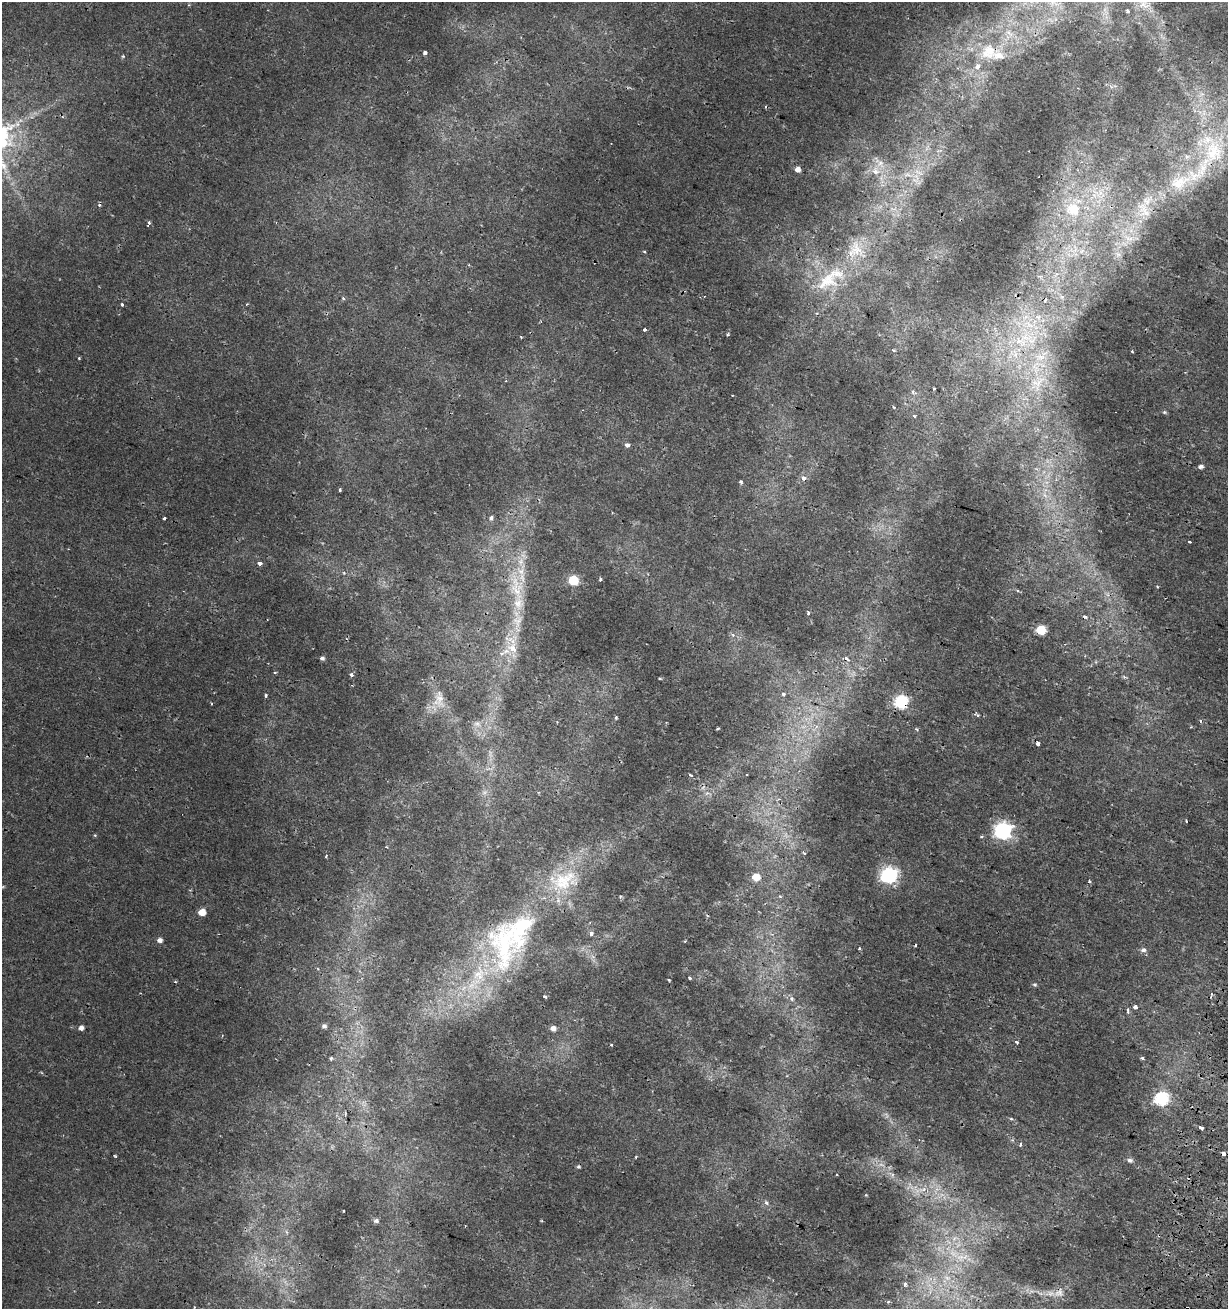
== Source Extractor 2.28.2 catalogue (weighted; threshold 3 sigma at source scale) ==
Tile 6 of 4 x 4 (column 2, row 2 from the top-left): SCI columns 1546-2771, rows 2623-3929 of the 5480 x 5255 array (HDU 1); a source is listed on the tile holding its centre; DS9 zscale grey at full resolution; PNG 1230 x 1311 px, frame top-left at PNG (2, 2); no overlay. Shown black and unused: <1% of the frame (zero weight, under 2 of 3 exposures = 2% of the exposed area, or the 3 px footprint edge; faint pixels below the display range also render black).
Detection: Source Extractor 2.28.2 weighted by HDU 2 'WHT'; one run over the whole footprint, this tile lists its part. Background 0.00162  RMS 0.0025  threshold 0.0111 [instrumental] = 3 sigma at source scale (4.5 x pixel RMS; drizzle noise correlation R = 1.50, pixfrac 1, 0.0396/0.0396 arcsec/px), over >= 5 px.
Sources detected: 149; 3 too faint to see at this stretch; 14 cosmic-ray / hot-pixel residue — not listed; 10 inside a brighter listed object's ellipse — not listed separately; the other 122 listed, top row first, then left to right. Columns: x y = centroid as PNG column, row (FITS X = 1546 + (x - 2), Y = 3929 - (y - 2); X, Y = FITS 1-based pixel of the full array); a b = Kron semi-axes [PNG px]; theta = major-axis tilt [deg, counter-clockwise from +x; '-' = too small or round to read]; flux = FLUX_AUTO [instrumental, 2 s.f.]
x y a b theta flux
1144 4 17 15 -14 4.2
1128 11 5 4 - 0.46
1009 33 16 7 -45 2.5
989 52 26 23 22 9.9
425 53 4 3 - 0.95
1202 94 7 6 - 0.81
1214 152 40 32 85 21
879 163 23 9 -50 3.1
797 169 5 4 - 1.6
908 174 14 6 -4 1.9
916 177 16 6 -73 2.1
1180 182 44 19 27 13
1073 209 14 12 -3 6.8
1144 209 21 12 -51 3.4
149 223 5 4 - 0.48
1129 239 14 5 0 1.3
856 249 25 16 -79 5.5
644 252 4 3 - 0.26
827 280 42 22 41 12
343 298 4 3 - 0.3
122 304 3 3 - 0.79
247 304 4 2 - 0.19
1029 324 14 6 -39 2.1
644 329 3 3 - 1.1
728 334 5 3 - 0.27
521 337 4 3 - 0.19
1020 341 24 10 -23 5.3
893 350 4 3 - 0.4
1132 351 3 3 - 0.3
1015 355 7 6 - 1.2
1040 357 16 10 0 3.6
79 358 4 3 - 0.2
506 381 3 3 - 0.21
1038 383 28 18 55 9.5
934 388 3 3 - 0.36
913 392 6 4 -89 0.45
893 407 4 3 - 0.34
1164 412 6 5 - 0.36
914 416 4 4 - 1
627 445 4 4 - 1.2
1201 466 5 4 - 0.78
803 478 5 4 - 1.5
741 482 4 3 - 0.58
340 490 4 3 - 0.65
1045 495 11 5 -58 1.4
164 518 3 3 - 1.1
491 518 4 4 - 1.2
1189 542 3 3 - 0.58
260 563 4 3 - 1.3
600 579 3 3 - 0.42
573 580 6 5 - 15
1157 587 3 3 - 0.27
516 588 47 17 -78 12
1018 591 4 3 - 0.34
808 613 5 3 - 0.44
1041 630 6 5 - 12
733 635 6 5 - 0.62
513 647 22 9 83 5.8
502 654 8 6 -1 0.99
322 658 5 4 - 0.71
275 672 4 3 - 0.27
351 675 5 4 - 0.68
659 678 3 2 - 0.43
783 694 3 3 - 1.1
266 695 4 3 - 0.4
439 699 30 14 -80 5.4
901 702 6 6 - 41
976 714 10 5 -21 0.63
616 717 4 3 - 0.4
1200 721 4 3 - 0.34
477 724 12 8 5 1.6
718 728 3 3 - 0.29
917 729 6 4 -24 0.37
1038 744 4 3 - 0.98
691 775 4 3 - 0.59
1003 831 7 7 - 89
386 847 4 3 - 0.28
804 853 5 3 - 0.34
326 856 3 3 - 0.34
889 875 7 6 - 77
756 877 6 5 - 4.7
1089 881 3 3 - 0.5
3 886 6 4 20 0.25
780 896 5 3 - 0.27
202 912 5 5 - 3.9
520 929 85 40 66 45
591 933 5 5 - 1
159 940 5 5 - 1.1
685 941 3 2 - 0.42
859 949 3 3 - 1.1
1143 950 8 6 18 0.89
690 978 3 3 - 0.8
669 980 3 3 - 0.24
1034 985 5 5 - 0.41
545 996 4 3 - 0.54
792 999 7 5 -77 0.71
1135 1007 4 3 - 1.7
1128 1010 9 4 -80 0.64
324 1026 5 5 - 0.65
81 1028 5 4 - 1
553 1028 6 5 - 1.3
1017 1042 3 3 - 0.65
611 1045 4 2 - 0.21
331 1058 4 3 - 0.5
1142 1058 4 4 - 0.44
1161 1099 7 6 - 44
1011 1119 4 4 - 0.34
1200 1128 5 3 - 2.8
1020 1144 6 3 73 0.35
1224 1153 4 3 - 1.4
115 1156 3 2 - 0.25
636 1157 3 3 - 0.25
1130 1160 7 6 - 0.73
837 1174 3 2 - 0.34
922 1190 17 5 0 2.1
866 1195 4 4 - 0.19
766 1203 7 5 -67 0.55
376 1221 6 5 - 0.74
960 1257 11 7 8 1.5
905 1283 4 3 - 0.66
1059 1293 16 12 39 2.6
888 1302 4 3 - 0.39
Overlapping masked pixels (flux is a lower limit): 4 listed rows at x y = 989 52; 901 702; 520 929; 1059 1293
Isophote crosses this tile's border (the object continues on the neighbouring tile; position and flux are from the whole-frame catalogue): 1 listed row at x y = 1144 4
Unlisted compact peaks at least as high as the median listed source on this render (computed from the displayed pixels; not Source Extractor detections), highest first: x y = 123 56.